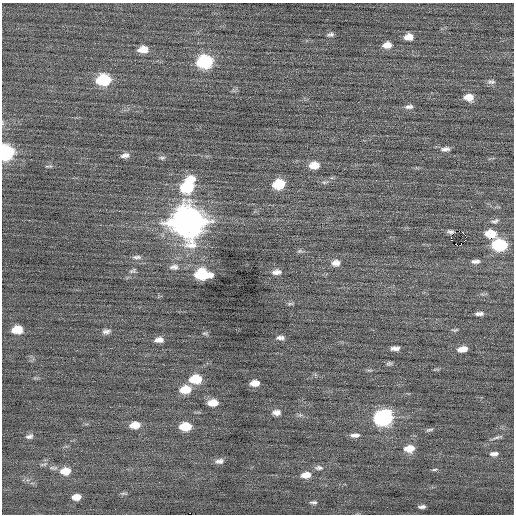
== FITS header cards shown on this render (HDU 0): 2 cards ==
NAXIS1  =                  512 / Axis length
NAXIS2  =                  512 / Axis length

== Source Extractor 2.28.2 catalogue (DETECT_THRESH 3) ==
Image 512 x 512 px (HDU 0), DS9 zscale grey, 1 PNG px = 1 image px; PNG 516 x 516 px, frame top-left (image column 1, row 512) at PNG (2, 3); no overlay
Background 0.0163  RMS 0.71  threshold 2.13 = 3 sigma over >= 5 px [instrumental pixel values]
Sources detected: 72; all 72 listed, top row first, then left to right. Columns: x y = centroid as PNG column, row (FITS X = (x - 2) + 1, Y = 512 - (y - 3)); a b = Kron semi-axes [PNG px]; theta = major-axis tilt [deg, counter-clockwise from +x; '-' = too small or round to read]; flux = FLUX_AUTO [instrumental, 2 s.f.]
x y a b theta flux
330 35 9 6 13 130
408 37 9 7 8 420
387 45 10 7 9 400
143 49 10 7 6 530
205 62 10 8 6 5300
103 80 11 8 6 3200
491 82 12 6 -4 160
469 97 11 8 -6 470
409 107 11 5 5 170
445 149 12 6 7 200
6 152 9 8 - 7400
125 155 11 6 9 220
162 158 8 5 0 100
314 165 11 7 6 600
48 166 12 3 0 79
190 179 13 9 8 680
325 182 10 4 8 98
279 184 10 7 12 1900
187 187 11 9 13 2600
495 221 12 5 22 140
188 222 14 12 -4 82000
451 232 7 3 -12 81
490 234 10 7 -5 940
465 235 3 2 - 420
452 240 3 2 - 79
465 240 2 2 - 39
455 244 3 2 - 120
461 244 3 2 - 46
499 245 10 7 1 4300
299 251 7 5 1 100
137 257 13 5 -2 160
476 261 10 5 1 180
336 263 11 9 9 320
174 267 12 7 3 230
132 271 9 6 21 140
276 272 11 7 7 260
202 274 13 8 -2 2600
290 304 10 4 5 87
479 314 9 4 3 180
17 330 9 7 8 920
455 330 10 3 10 76
106 331 10 6 9 180
205 333 8 4 -8 71
280 338 10 5 2 180
159 340 11 6 6 290
394 348 8 6 5 230
463 349 11 7 8 400
389 363 7 5 9 100
195 379 10 7 4 1500
254 383 9 5 1 400
185 389 12 8 7 930
213 403 10 6 2 590
276 412 10 7 0 250
300 415 5 5 - 91
383 418 11 9 9 9300
135 425 10 6 6 590
185 426 10 6 2 1200
429 430 10 4 13 96
355 435 10 5 3 240
29 436 10 6 12 160
497 437 17 4 17 140
409 448 10 7 6 730
494 454 10 5 3 200
219 461 11 6 9 210
319 468 12 6 -4 180
434 470 9 3 6 73
65 471 11 8 7 770
306 475 11 7 5 480
124 493 10 3 10 76
76 497 8 5 6 440
313 502 8 4 0 100
422 507 7 3 5 140
At the frame edge (FLAGS 8, measured only in part): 1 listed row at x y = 6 152